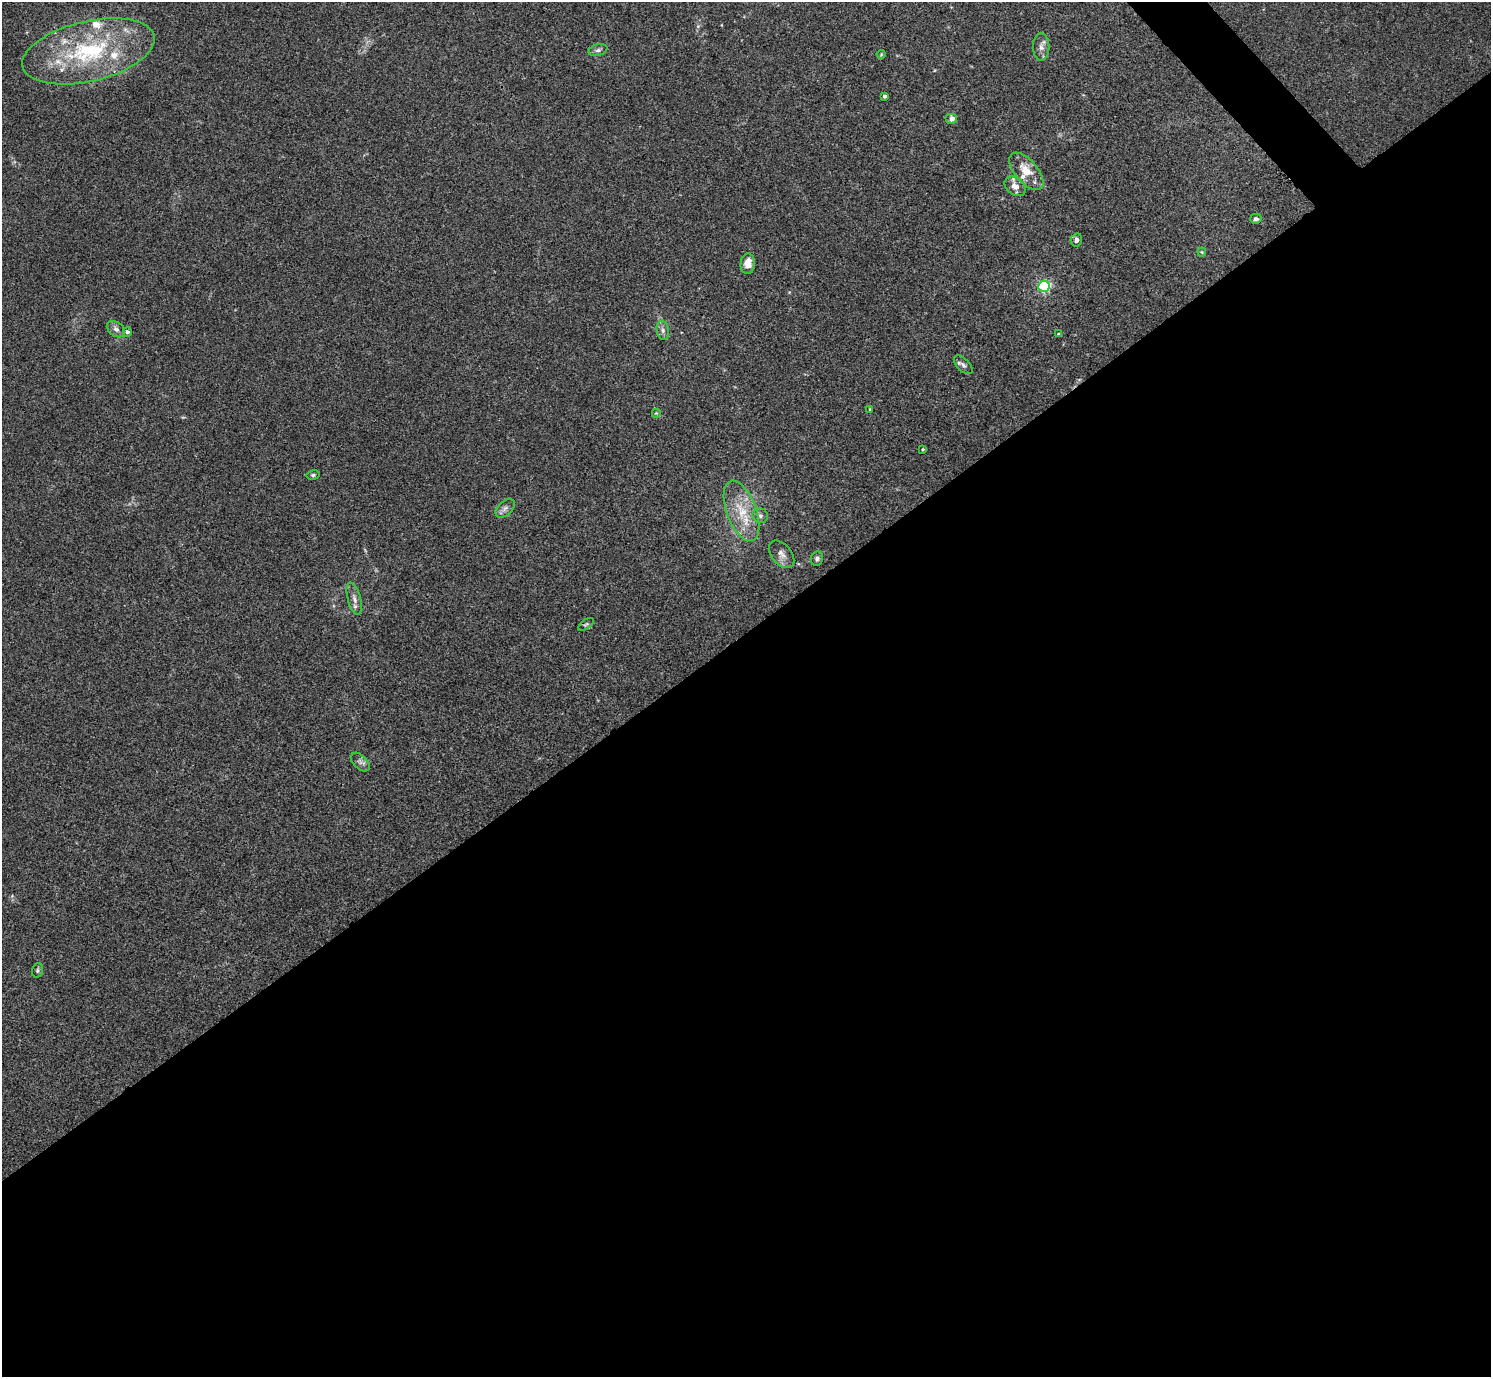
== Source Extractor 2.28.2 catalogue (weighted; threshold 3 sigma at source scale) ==
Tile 15 of 4 x 4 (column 3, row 4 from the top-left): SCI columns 2984-4472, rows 301-1675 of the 5963 x 5961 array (HDU 1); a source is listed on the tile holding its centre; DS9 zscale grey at full resolution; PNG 1493 x 1379 px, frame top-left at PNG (2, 2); each listed source drawn as its Kron ellipse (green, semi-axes under 4 px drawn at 4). Shown black and unused: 55% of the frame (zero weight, under 3 of 4 exposures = <1% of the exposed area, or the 3 px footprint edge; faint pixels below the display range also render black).
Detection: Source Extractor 2.28.2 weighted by HDU 2 'WHT'; one run over the whole footprint, this tile lists its part. Background 0.0451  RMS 0.0048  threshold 0.0217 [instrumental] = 3 sigma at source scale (4.5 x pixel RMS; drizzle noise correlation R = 1.50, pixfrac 1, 0.05/0.05 arcsec/px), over >= 5 px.
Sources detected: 36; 5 inside a brighter listed object's ellipse — not listed separately; the other 31 listed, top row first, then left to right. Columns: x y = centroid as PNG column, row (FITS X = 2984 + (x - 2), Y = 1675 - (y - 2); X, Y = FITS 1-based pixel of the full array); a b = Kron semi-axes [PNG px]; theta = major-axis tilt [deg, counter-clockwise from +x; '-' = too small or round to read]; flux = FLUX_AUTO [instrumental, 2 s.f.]
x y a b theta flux
1041 47 14 8 -89 2.9
598 50 9 5 15 1.4
88 51 67 30 13 61
881 54 4 4 - 0.46
885 96 3 3 - 1.3
952 119 6 5 - 2.9
1026 171 22 11 -49 9.2
1015 186 11 8 -38 4.1
1256 219 6 5 - 1.3
1076 240 6 5 - 1.6
1202 252 4 4 - 0.48
748 264 10 7 85 4.7
1044 286 6 5 - 68
116 329 10 7 -36 1.9
663 330 10 6 -80 1.8
127 332 5 4 - 1.3
1059 334 4 3 - 0.59
963 365 11 6 -45 1.5
870 409 4 3 - 0.38
656 413 5 5 - 0.54
923 449 4 3 - 0.51
313 475 7 4 10 0.85
505 508 11 7 43 2.1
741 511 32 14 -69 15
760 516 8 7 - 1.5
782 554 16 10 -50 3.4
817 559 7 6 - 1.2
354 599 16 6 -74 2.8
586 624 9 4 33 0.84
360 762 11 6 -44 1.9
37 970 7 5 75 0.92